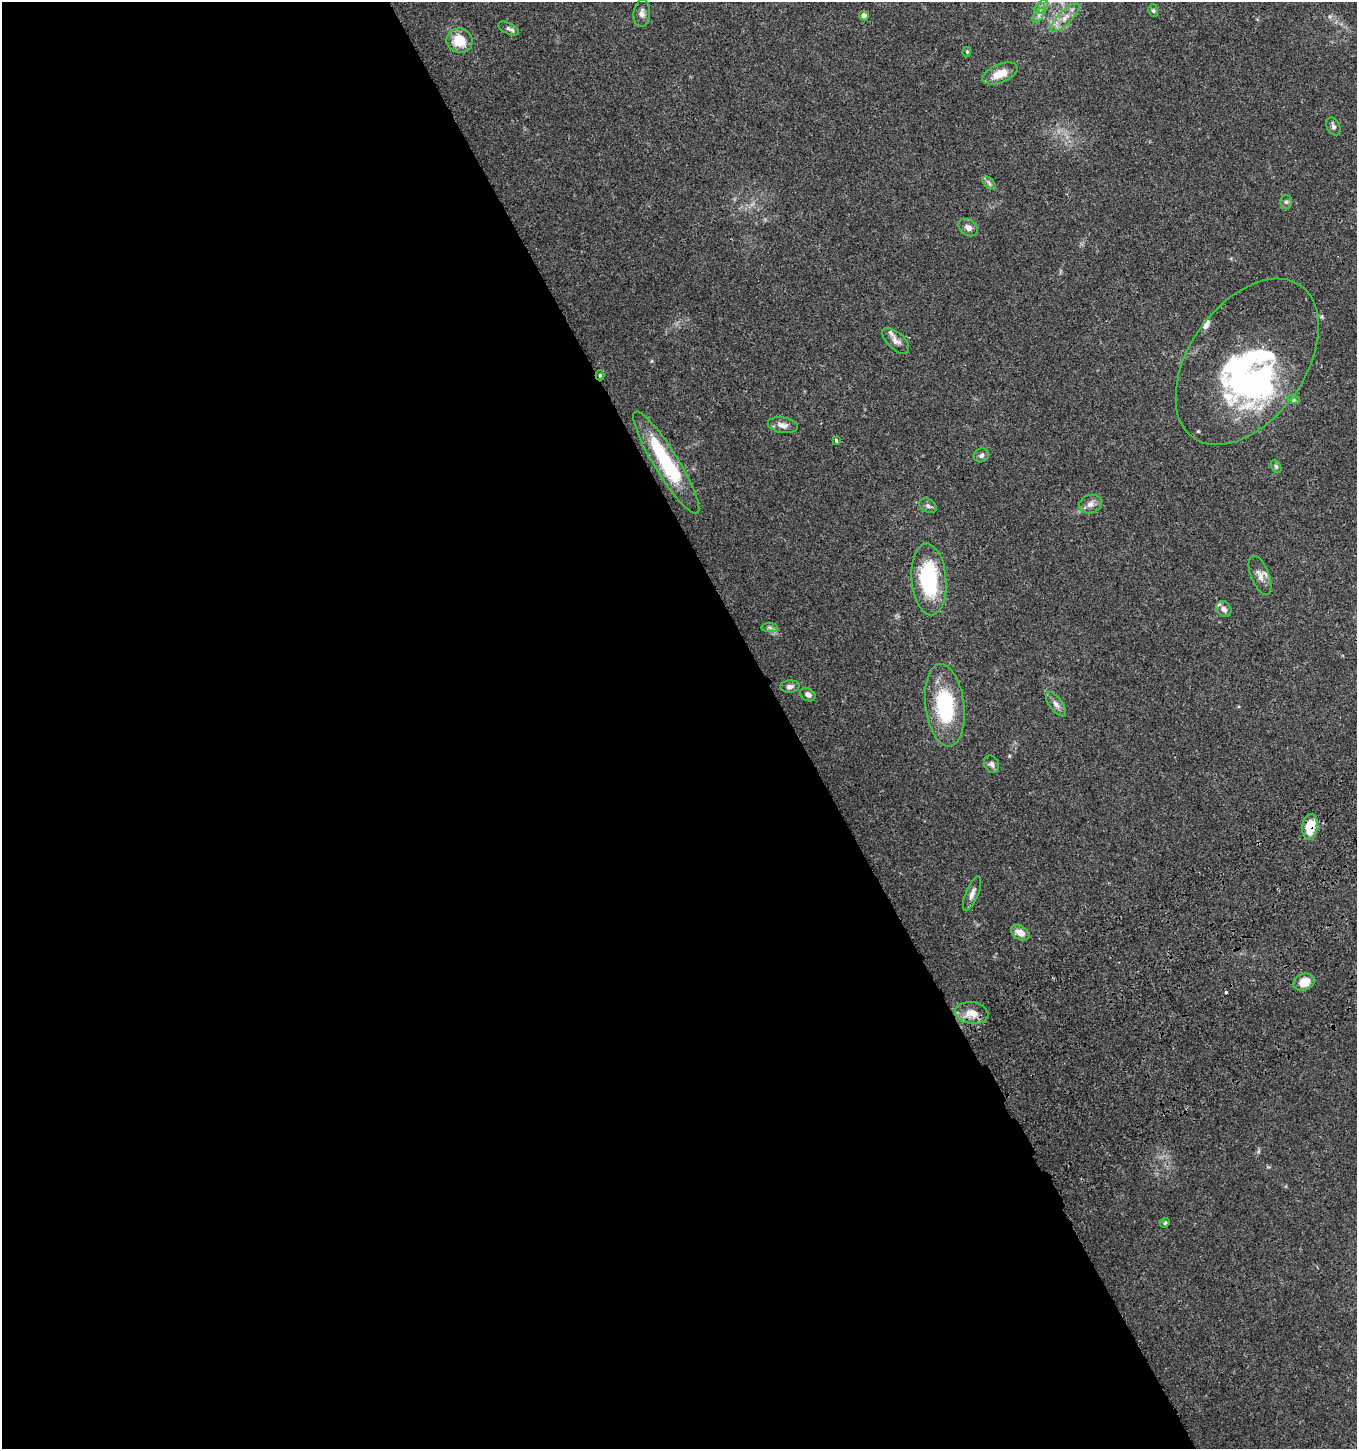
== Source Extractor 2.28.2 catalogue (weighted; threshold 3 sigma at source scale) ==
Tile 9 of 4 x 4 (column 1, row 3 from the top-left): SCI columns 178-1532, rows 1557-3003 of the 5835 x 6003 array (HDU 1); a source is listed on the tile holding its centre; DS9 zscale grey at full resolution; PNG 1359 x 1451 px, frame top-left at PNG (2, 2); each listed source drawn as its Kron ellipse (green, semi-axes under 4 px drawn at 4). Shown black and unused: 58% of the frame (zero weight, under 3 of 4 exposures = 6% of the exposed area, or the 3 px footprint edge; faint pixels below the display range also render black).
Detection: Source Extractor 2.28.2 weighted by HDU 2 'WHT'; one run over the whole footprint, this tile lists its part. Background 0.0349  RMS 0.0033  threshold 0.0149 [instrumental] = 3 sigma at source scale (4.5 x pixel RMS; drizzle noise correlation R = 1.50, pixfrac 1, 0.0396/0.0396 arcsec/px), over >= 5 px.
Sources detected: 45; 2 inside a brighter object's white glare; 1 cosmic-ray / hot-pixel residue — neither listed nor drawn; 2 inside a brighter listed object's ellipse — not listed separately; the other 40 listed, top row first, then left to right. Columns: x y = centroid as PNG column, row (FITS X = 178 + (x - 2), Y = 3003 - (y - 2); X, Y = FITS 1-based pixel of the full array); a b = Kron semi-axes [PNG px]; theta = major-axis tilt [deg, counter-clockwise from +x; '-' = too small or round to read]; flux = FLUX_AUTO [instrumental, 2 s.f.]
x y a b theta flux
1041 7 8 5 45 0.99
1153 10 6 4 -74 0.56
642 13 14 8 84 1.7
1039 15 9 4 53 1
864 16 5 4 - 1.5
1065 17 19 6 44 3.1
508 29 11 5 -28 0.99
460 41 13 12 - 7.8
967 52 5 4 - 0.42
1000 73 18 9 22 5.2
1333 126 9 6 -63 0.93
989 183 8 4 -46 0.75
1286 202 7 6 - 0.71
968 228 10 7 -35 1.7
896 341 17 8 -43 2
1247 362 93 58 55 70
600 375 5 4 - 0.48
1294 400 6 4 -18 0.54
783 425 15 7 -8 2.1
836 440 3 3 - 0.7
981 455 8 6 33 1
666 463 59 12 -58 27
1276 466 7 4 -63 0.58
1090 504 11 9 22 1.9
928 506 9 6 -30 0.93
1260 575 20 9 -68 2.7
929 579 36 17 -85 28
1224 609 8 7 - 1.7
770 628 8 4 -1 0.69
790 686 10 6 3 1.2
808 695 8 6 -31 1.2
1056 704 14 6 -53 1.8
945 705 41 19 -83 25
992 764 9 7 -62 1.1
1310 827 13 7 84 8.5
972 894 18 6 68 1.8
1020 933 10 6 -31 3.1
1304 982 11 8 21 5.2
972 1013 17 11 -8 4.2
1165 1223 5 4 - 0.45
Overlapping masked pixels (flux is a lower limit): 3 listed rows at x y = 600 375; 666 463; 1310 827
Isophote crosses this tile's border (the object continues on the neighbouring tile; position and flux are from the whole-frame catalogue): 1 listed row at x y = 1065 17